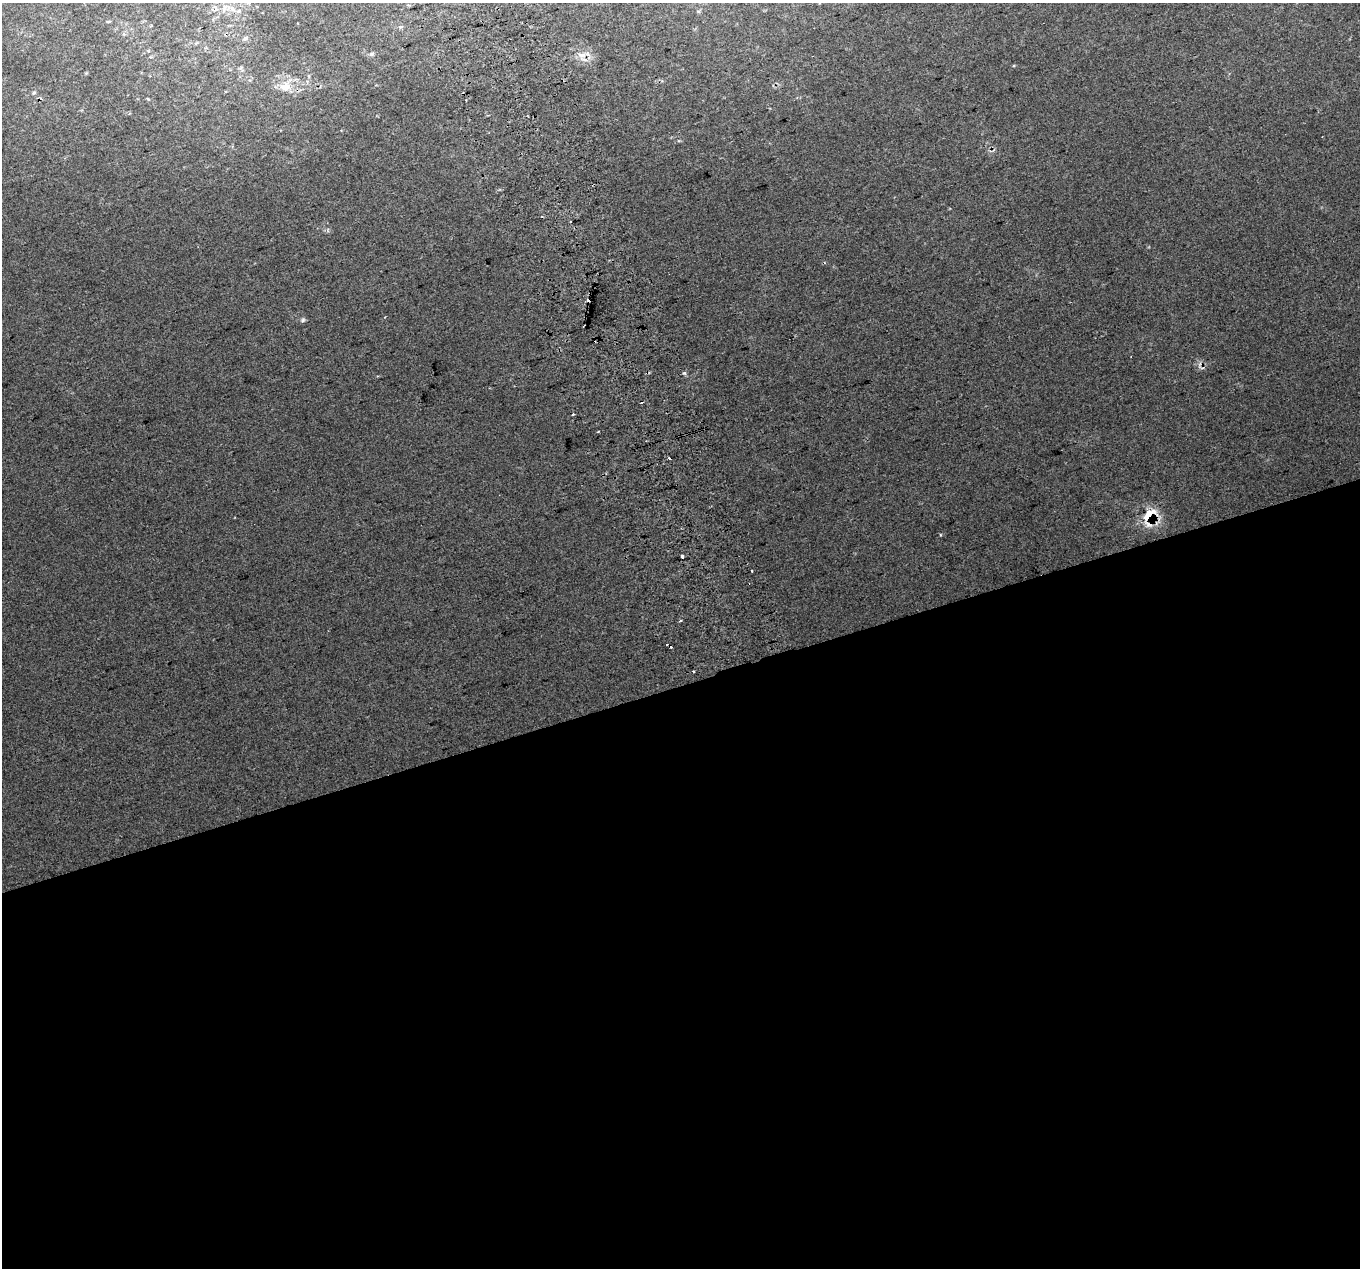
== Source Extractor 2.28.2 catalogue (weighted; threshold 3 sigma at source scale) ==
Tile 15 of 4 x 4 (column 3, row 4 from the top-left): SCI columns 2757-4114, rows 140-1405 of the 5515 x 5290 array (HDU 1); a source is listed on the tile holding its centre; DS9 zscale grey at full resolution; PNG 1362 x 1270 px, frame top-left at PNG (2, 3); no overlay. Shown black and unused: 46% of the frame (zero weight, under 2 of 3 exposures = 2% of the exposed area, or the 3 px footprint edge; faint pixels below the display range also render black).
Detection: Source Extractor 2.28.2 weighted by HDU 2 'WHT'; one run over the whole footprint, this tile lists its part. Background 0.0694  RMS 0.013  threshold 0.0591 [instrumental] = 3 sigma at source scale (4.5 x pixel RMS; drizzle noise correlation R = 1.50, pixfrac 1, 0.0396/0.0396 arcsec/px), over >= 5 px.
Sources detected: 30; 7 cosmic-ray / hot-pixel residue — not listed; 1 inside a brighter listed object's ellipse — not listed separately; the other 22 listed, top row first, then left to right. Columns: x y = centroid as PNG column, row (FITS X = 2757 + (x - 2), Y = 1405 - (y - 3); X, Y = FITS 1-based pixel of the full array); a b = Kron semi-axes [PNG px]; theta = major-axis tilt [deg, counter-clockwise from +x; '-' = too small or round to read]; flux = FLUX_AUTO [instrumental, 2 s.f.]
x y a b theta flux
215 8 12 7 -55 6.3
232 9 15 8 -25 12
108 22 6 4 1 1.3
400 27 7 5 -19 2.5
245 39 8 6 26 4
196 43 7 4 44 1.7
372 54 7 6 - 3
582 55 15 8 2 12
241 69 8 4 -45 2.4
285 86 21 15 42 22
34 92 5 5 - 1.8
570 221 3 2 - 1.9
303 320 7 5 84 2.4
685 373 3 3 - 9.6
573 414 3 2 - 1.4
598 432 3 2 - 1.4
670 458 3 3 - 5.4
1149 516 27 16 66 35
941 535 4 3 - 1.1
682 557 4 3 - 14
680 621 3 3 - 3.4
693 671 3 2 - 1.2
Overlapping masked pixels (flux is a lower limit): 2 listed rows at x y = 582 55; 1149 516